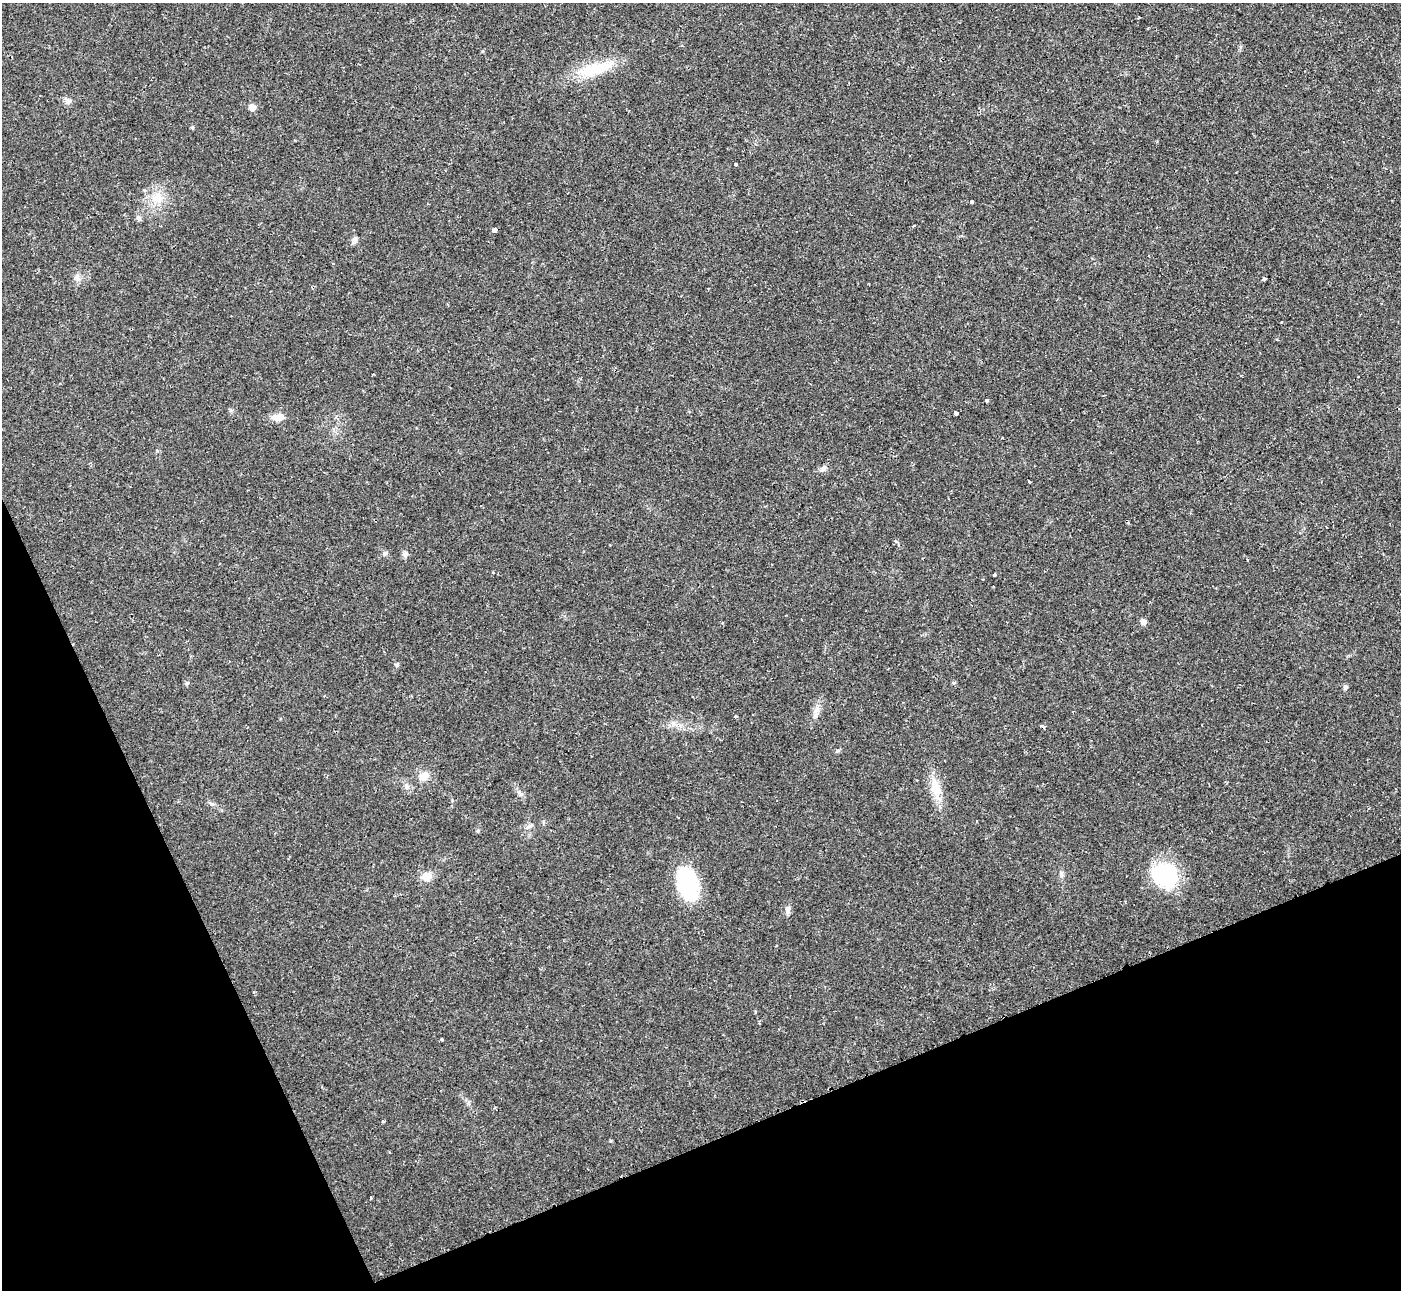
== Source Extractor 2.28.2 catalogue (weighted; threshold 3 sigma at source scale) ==
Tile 14 of 4 x 4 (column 2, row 4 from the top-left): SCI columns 1407-2805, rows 153-1440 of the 5604 x 5592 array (HDU 1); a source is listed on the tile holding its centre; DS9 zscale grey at full resolution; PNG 1403 x 1292 px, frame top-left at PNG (2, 3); no overlay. Shown black and unused: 21% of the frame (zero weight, under 2 of 3 exposures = <1% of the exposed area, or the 3 px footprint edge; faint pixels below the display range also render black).
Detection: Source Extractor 2.28.2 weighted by HDU 2 'WHT'; one run over the whole footprint, this tile lists its part. Background 0.0258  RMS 0.0039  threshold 0.0177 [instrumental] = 3 sigma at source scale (4.5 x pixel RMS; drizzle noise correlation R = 1.50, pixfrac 1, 0.05/0.05 arcsec/px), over >= 5 px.
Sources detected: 43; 3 cosmic-ray / hot-pixel residue — not listed; the other 40 listed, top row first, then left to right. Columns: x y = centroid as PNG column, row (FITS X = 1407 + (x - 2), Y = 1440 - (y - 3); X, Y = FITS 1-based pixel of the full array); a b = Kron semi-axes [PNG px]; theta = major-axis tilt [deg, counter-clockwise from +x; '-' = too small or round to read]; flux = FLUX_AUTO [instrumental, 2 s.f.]
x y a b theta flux
1139 18 3 2 - 0.41
595 69 49 13 16 16
68 101 8 7 - 1.4
252 107 5 5 - 3.6
735 164 3 3 - 0.78
157 198 12 12 - 4.6
972 202 3 3 - 6.1
139 218 7 7 - 0.99
914 226 3 2 - 0.62
495 230 4 3 - 8.5
354 240 10 5 63 1.2
77 276 7 5 -46 1.1
1264 279 4 3 - 1.1
987 400 3 3 - 1.9
956 413 3 3 - 18
278 417 14 9 8 3.5
823 469 8 6 43 1.3
385 554 7 5 49 0.85
405 555 8 7 - 1.2
1248 559 4 3 - 0.39
994 575 4 3 - 2.6
1143 622 7 7 - 1.4
397 665 6 5 - 0.64
187 683 6 5 - 0.61
954 683 5 4 - 0.56
1345 687 6 5 - 0.79
816 711 9 4 -8 1.1
423 776 10 9 - 4
935 788 26 13 -81 7.4
529 826 9 5 27 1
1061 875 8 5 78 1
1165 875 30 26 -31 28
427 876 11 11 - 3.8
687 885 31 20 -76 33
788 909 10 7 78 1.6
254 992 4 3 - 0.35
441 1040 3 3 - 1.1
383 1121 4 3 - 0.45
610 1141 4 4 - 0.4
371 1198 3 2 - 0.39
Unlisted compact peaks at least as high as the median listed source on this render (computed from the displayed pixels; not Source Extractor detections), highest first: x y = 837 751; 478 831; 192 127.